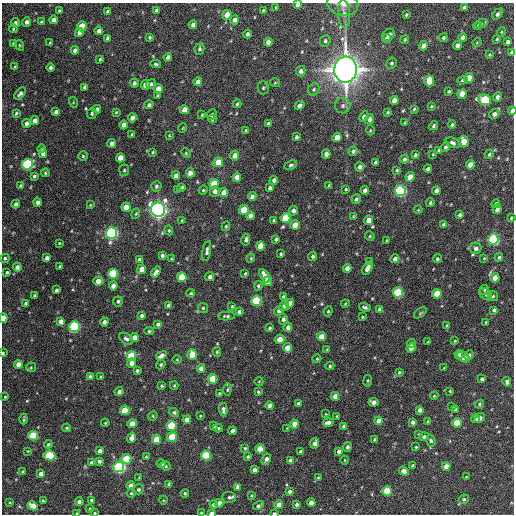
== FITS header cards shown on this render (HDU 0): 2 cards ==
NAXIS1  =                  512 / Axis length
NAXIS2  =                  512 / Axis length

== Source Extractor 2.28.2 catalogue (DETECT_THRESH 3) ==
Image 512 x 512 px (HDU 0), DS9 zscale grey, 1 PNG px = 1 image px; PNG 516 x 516 px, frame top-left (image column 1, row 512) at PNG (2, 3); each listed source drawn as its Kron ellipse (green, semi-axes under 4 px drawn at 4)
Background 1440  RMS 39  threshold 116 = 3 sigma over >= 5 px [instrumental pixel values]
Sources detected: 411; all 411 listed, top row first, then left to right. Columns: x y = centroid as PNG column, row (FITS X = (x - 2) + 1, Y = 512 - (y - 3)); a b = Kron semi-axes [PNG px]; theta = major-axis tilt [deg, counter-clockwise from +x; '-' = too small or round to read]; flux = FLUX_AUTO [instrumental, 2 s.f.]
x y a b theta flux
343 4 16 11 -10 1.8e+04
298 5 4 4 - 1.4e+04
276 7 4 2 - 1.8e+03
464 8 4 4 - 7.3e+03
156 10 4 3 - 5.6e+03
263 10 4 3 - 2.6e+03
59 11 3 3 - 4.0e+03
108 12 3 3 - 5.3e+03
344 14 14 6 -86 1.4e+04
498 14 6 4 50 7.2e+03
227 15 5 4 - 3.3e+04
406 15 4 3 - 3.2e+03
53 20 4 4 - 1.6e+04
234 20 4 4 - 1.1e+04
26 22 5 4 - 8.5e+03
41 22 4 3 - 3.4e+03
15 23 5 4 - 6.5e+03
481 24 6 4 19 4.5e+03
193 25 4 4 - 9.5e+03
82 26 5 4 - 5.7e+04
477 26 4 3 - 2.4e+03
13 29 4 3 - 2.8e+03
99 31 4 4 - 1.0e+04
79 32 4 4 - 1.4e+04
501 32 5 3 - 2.2e+03
247 34 4 3 - 6.2e+03
388 35 6 5 - 1.1e+04
150 37 3 3 - 3.3e+03
463 37 4 4 - 1.1e+04
107 38 4 3 - 4.2e+03
386 38 4 4 - 8.5e+03
443 38 4 4 - 4.1e+03
497 39 3 3 - 2.9e+03
405 40 5 4 - 3.2e+03
325 41 6 5 - 5.9e+03
268 42 4 4 - 1.4e+04
477 42 4 3 - 1.9e+03
508 42 4 4 - 8.9e+03
13 43 4 4 - 2.5e+03
50 43 3 3 - 3.4e+03
19 45 5 3 - 2.5e+03
457 45 4 4 - 1.1e+04
423 46 5 4 - 1.3e+04
199 49 5 5 - 5.5e+03
75 50 4 4 - 1.1e+04
512 52 4 3 - 5.3e+03
489 55 3 3 - 2.5e+03
168 57 4 4 - 8.7e+03
100 59 3 3 - 3.0e+03
392 63 6 5 - 4.9e+03
156 64 5 3 - 3.4e+03
15 67 4 3 - 3.1e+03
50 67 4 4 - 5.0e+03
345 70 13 11 88 3.0e+06
301 71 5 5 - 9.2e+03
469 78 5 4 - 4.9e+04
463 80 5 4 - 4.9e+03
198 81 4 4 - 1.1e+04
429 81 5 5 - 6.5e+04
134 83 4 4 - 6.6e+03
275 83 5 3 - 2.5e+03
151 84 5 4 - 4.9e+03
145 85 5 4 - 2.0e+04
84 87 4 3 - 4.3e+03
263 88 6 5 - 4.4e+03
158 89 5 4 - 2.0e+04
314 89 6 5 - 5.0e+03
449 91 3 3 - 3.4e+03
20 93 7 4 45 8.0e+03
462 94 5 4 - 2.9e+04
158 96 4 3 - 3.0e+03
497 97 4 4 - 1.2e+04
394 100 4 4 - 1.9e+04
485 100 6 5 - 1.8e+05
73 102 5 3 - 2.3e+03
237 104 4 3 - 3.2e+03
149 105 5 4 - 5.3e+03
299 105 5 4 - 7.8e+03
343 106 8 7 - 8.8e+03
431 106 3 3 - 2.7e+03
97 109 4 4 - 8.2e+03
414 109 3 2 - 2.6e+03
184 110 4 4 - 2.3e+04
512 111 4 3 - 1.6e+04
56 112 4 4 - 1.2e+04
116 112 4 3 - 2.7e+03
387 112 3 3 - 3.2e+03
16 113 4 3 - 3.2e+03
92 114 5 5 - 4.6e+03
494 114 5 5 - 1.1e+04
202 115 4 3 - 2.4e+03
212 115 5 4 - 4.5e+03
364 117 5 4 - 1.0e+04
132 118 4 4 - 1.8e+04
212 119 4 3 - 2.8e+03
369 119 5 4 - 8.9e+03
35 120 4 4 - 1.6e+04
26 123 4 4 - 9.3e+03
405 123 3 3 - 2.3e+03
268 124 4 4 - 6.5e+03
123 125 4 4 - 1.8e+04
452 125 4 3 - 4.2e+03
433 126 5 4 - 4.2e+03
183 128 5 3 - 1.9e+03
370 130 5 3 - 2.2e+03
246 131 4 3 - 3.9e+03
132 135 4 3 - 3.9e+03
169 136 4 3 - 2.3e+03
296 137 4 3 - 3.8e+03
337 137 5 4 - 3.3e+04
464 141 5 5 - 5.5e+04
112 143 4 4 - 9.8e+03
453 143 7 5 -28 6.4e+03
445 147 5 4 - 5.7e+03
41 149 4 4 - 3.3e+03
439 150 4 3 - 2.9e+03
353 151 5 4 - 5.7e+03
153 152 3 3 - 2.9e+03
43 153 5 4 - 1.4e+04
186 153 5 4 - 2.7e+03
326 154 4 4 - 1.3e+04
433 154 3 2 - 2.0e+03
489 154 5 4 - 4.8e+03
235 155 5 4 - 1.9e+04
415 155 3 3 - 4.3e+03
83 156 4 4 - 3.3e+03
120 158 4 4 - 2.8e+04
404 159 4 4 - 5.7e+03
218 162 5 4 - 3.8e+04
375 162 4 3 - 5.5e+03
27 164 5 5 - 2.8e+05
291 165 7 4 23 4.5e+03
470 165 5 4 - 2.6e+04
360 167 5 4 - 1.1e+04
428 169 4 3 - 6.2e+03
124 170 6 5 - 3.8e+03
397 170 4 3 - 3.7e+03
45 173 4 3 - 3.2e+03
190 173 4 4 - 2.2e+04
34 176 4 4 - 4.7e+03
176 176 4 4 - 1.2e+04
237 177 4 4 - 2.0e+04
410 177 5 4 - 3.2e+04
274 180 4 4 - 1.0e+04
214 184 5 4 - 4.6e+04
329 185 3 3 - 3.5e+03
21 186 4 3 - 5.2e+03
156 186 5 5 - 4.8e+03
182 187 4 3 - 3.9e+03
270 188 4 3 - 6.4e+03
346 189 3 3 - 2.4e+03
178 190 3 3 - 2.9e+03
203 190 5 4 - 3.1e+03
365 190 4 4 - 1.1e+04
215 191 5 5 - 1.1e+04
400 191 5 5 - 4.3e+05
436 191 4 4 - 1.1e+04
224 192 5 4 - 2.3e+04
252 197 4 4 - 1.3e+04
356 199 5 4 - 6.8e+03
38 202 4 4 - 8.8e+03
430 203 4 4 - 4.2e+03
16 204 4 4 - 7.7e+03
496 204 4 4 - 4.8e+03
90 205 4 4 - 2.0e+03
126 207 4 4 - 3.7e+04
497 209 5 4 - 9.5e+03
158 210 7 7 - 1.2e+06
244 210 5 5 - 7.8e+04
418 210 4 3 - 2.3e+03
293 211 5 4 - 1.1e+04
136 214 5 4 - 3.0e+03
460 215 4 3 - 4.9e+03
250 216 4 4 - 1.1e+04
353 216 3 2 - 1.8e+03
285 218 5 4 - 1.0e+05
511 218 3 3 - 2.7e+03
369 220 5 4 - 3.3e+04
182 221 4 3 - 2.8e+03
274 221 4 3 - 6.7e+03
295 225 5 4 - 3.3e+04
444 225 4 4 - 6.8e+03
226 226 5 3 - 3.5e+03
169 230 5 4 - 3.6e+03
111 233 6 5 - 5.7e+05
370 236 5 4 - 3.1e+03
276 239 4 3 - 4.6e+03
493 239 5 5 - 4.0e+05
246 240 6 4 79 6.5e+03
386 241 4 3 - 2.2e+03
59 243 3 2 - 2.4e+03
260 246 5 4 - 4.2e+04
476 248 6 5 - 1.0e+04
207 251 10 4 80 7.2e+03
281 254 3 3 - 3.4e+03
162 255 4 3 - 6.0e+03
313 256 4 4 - 5.2e+03
499 257 4 4 - 4.5e+03
5 258 5 4 - 4.2e+03
47 258 4 3 - 7.7e+03
251 258 4 3 - 2.5e+03
484 258 3 2 - 1.9e+03
171 259 3 2 - 2.4e+03
395 259 4 4 - 1.0e+04
437 259 4 4 - 3.7e+03
139 260 3 3 - 7.2e+03
370 262 3 2 - 3.2e+03
60 266 3 3 - 4.7e+03
17 267 4 4 - 1.1e+04
347 268 4 4 - 1.4e+04
367 268 7 4 61 1.6e+04
142 269 4 4 - 2.5e+04
7 272 3 3 - 3.9e+03
156 272 6 4 52 1.3e+04
113 274 5 5 - 1.6e+05
245 274 4 3 - 2.9e+03
265 276 7 4 -60 2.2e+04
182 277 5 4 - 7.7e+04
210 277 4 4 - 8.9e+03
495 278 4 4 - 3.2e+04
98 281 5 4 - 2.5e+04
268 281 5 4 - 4.8e+04
113 286 4 4 - 1.6e+04
258 286 5 4 - 4.0e+03
56 290 3 3 - 5.0e+03
484 290 5 3 - 3.0e+03
398 292 5 5 - 1.9e+05
191 293 4 3 - 3.0e+03
437 294 5 4 - 4.9e+04
486 294 7 5 -42 4.4e+03
35 295 3 3 - 2.9e+03
493 296 5 5 - 4.0e+03
283 297 4 3 - 4.9e+03
118 301 5 5 - 5.1e+03
256 301 5 5 - 2.0e+05
26 303 4 3 - 6.0e+03
290 303 4 4 - 2.1e+04
345 304 4 3 - 2.5e+03
168 305 4 3 - 6.7e+03
232 306 3 2 - 2.8e+03
284 306 5 4 - 7.8e+03
365 307 6 4 -15 5.4e+03
203 308 5 5 - 3.5e+03
380 309 4 4 - 8.5e+03
494 310 4 4 - 6.1e+03
279 311 5 4 - 6.9e+03
328 311 5 4 - 3.0e+03
239 312 4 4 - 6.8e+03
420 313 7 3 37 3.1e+03
142 316 3 3 - 5.5e+03
226 316 8 3 2 5.6e+03
363 317 3 2 - 2.1e+03
3 318 4 3 - 2.9e+04
283 319 5 4 - 6.8e+03
61 321 4 4 - 1.3e+04
104 322 4 4 - 1.2e+04
486 322 4 2 - 2.0e+03
158 324 4 4 - 5.9e+03
447 325 4 3 - 2.6e+03
74 327 5 5 - 3.0e+05
288 327 5 4 - 1.3e+04
270 328 4 4 - 3.9e+03
149 331 5 4 - 3.6e+03
134 337 4 4 - 2.1e+04
322 337 4 4 - 3.3e+04
126 339 8 5 -37 8.0e+03
280 339 5 4 - 3.9e+04
455 341 3 2 - 2.2e+03
428 342 3 3 - 2.6e+03
411 344 4 4 - 7.4e+03
287 348 4 4 - 3.5e+04
411 348 5 4 - 2.2e+04
327 349 3 3 - 2.3e+03
217 352 5 4 - 3.4e+03
3 353 4 3 - 4.0e+03
459 354 4 4 - 1.6e+04
192 355 5 4 - 5.4e+04
469 355 5 4 - 6.8e+03
131 356 5 4 - 1.1e+05
161 356 6 4 31 1.4e+04
463 357 6 4 -33 2.3e+04
317 359 4 4 - 2.9e+03
177 360 5 3 - 2.3e+03
131 363 5 4 - 1.9e+04
18 364 4 4 - 2.0e+04
161 364 5 4 - 3.9e+03
330 366 4 4 - 3.1e+03
31 367 5 4 - 3.2e+03
201 368 4 4 - 1.5e+04
444 368 3 3 - 1.7e+03
137 371 3 3 - 4.9e+03
399 372 4 3 - 3.1e+03
90 377 4 4 - 7.7e+03
101 377 3 3 - 4.0e+03
212 379 5 5 - 8.8e+04
482 379 4 4 - 8.5e+03
259 381 4 3 - 1.8e+03
368 381 6 3 82 3.1e+03
507 382 5 3 - 6.5e+03
162 386 4 3 - 3.1e+03
174 386 4 4 - 2.8e+03
227 390 6 4 82 3.7e+03
119 391 4 4 - 8.0e+03
450 391 3 3 - 2.4e+03
258 392 4 3 - 3.1e+03
219 393 3 2 - 2.1e+03
335 396 4 4 - 1.6e+04
434 396 4 4 - 2.6e+03
5 397 3 3 - 2.6e+03
373 402 5 4 - 1.2e+04
298 403 4 3 - 4.9e+03
479 404 5 4 - 3.5e+03
270 405 4 4 - 1.1e+04
452 407 4 2 - 2.0e+03
223 409 7 4 -86 9.5e+03
455 409 3 3 - 3.6e+03
125 410 5 4 - 7.3e+04
419 410 4 4 - 1.0e+04
174 413 5 4 - 6.1e+03
326 414 3 2 - 1.5e+03
153 416 5 4 - 3.2e+03
200 416 3 2 - 2.0e+03
337 416 3 3 - 2.0e+03
480 418 6 4 35 1.2e+04
24 419 5 2 - 3.9e+03
476 419 4 3 - 6.3e+03
187 420 4 4 - 2.0e+04
378 421 4 4 - 1.9e+04
428 421 3 3 - 2.2e+03
328 422 5 4 - 1.2e+04
413 422 4 4 - 7.7e+03
105 423 4 3 - 2.8e+03
457 423 4 4 - 5.4e+04
132 424 4 4 - 3.1e+04
294 424 4 4 - 2.6e+04
172 426 5 5 - 1.4e+05
214 426 4 4 - 4.6e+03
344 426 4 4 - 7.3e+03
67 428 4 3 - 3.2e+03
218 428 5 4 - 4.0e+03
287 428 3 3 - 1.9e+03
233 431 4 4 - 1.4e+04
419 434 3 3 - 2.3e+03
33 436 5 4 - 1.1e+05
172 437 5 5 - 8.7e+04
424 437 4 4 - 5.4e+03
131 438 5 4 - 1.7e+04
156 439 4 4 - 5.3e+04
375 439 3 3 - 4.1e+03
431 441 6 4 -73 4.7e+03
315 443 5 4 - 1.4e+04
48 444 4 4 - 3.3e+03
347 447 5 4 - 7.0e+03
416 447 3 3 - 2.3e+03
245 448 4 4 - 3.4e+03
260 449 4 4 - 4.1e+04
28 451 3 3 - 2.0e+03
100 451 4 4 - 1.3e+04
339 451 4 4 - 8.2e+03
301 452 4 3 - 7.8e+03
49 455 6 5 - 1.5e+05
206 455 5 5 - 1.5e+05
146 457 4 3 - 3.3e+03
248 457 3 3 - 3.9e+03
126 459 5 5 - 8.1e+04
266 459 6 3 60 1.1e+04
291 460 4 4 - 1.0e+04
345 460 4 3 - 2.0e+03
99 461 4 3 - 7.0e+03
91 462 3 3 - 4.2e+03
161 464 4 4 - 7.7e+03
413 465 3 3 - 3.8e+03
166 466 5 4 - 4.6e+03
446 466 4 4 - 2.3e+04
119 467 5 5 - 5.2e+05
255 470 4 4 - 1.1e+04
23 471 4 4 - 3.5e+03
404 471 5 4 - 1.9e+04
41 474 4 4 - 1.6e+04
139 477 4 4 - 2.3e+03
318 477 4 3 - 2.5e+03
466 477 3 3 - 2.3e+03
169 484 4 3 - 5.3e+03
131 486 4 4 - 2.1e+04
237 487 4 4 - 9.8e+03
138 489 5 5 - 4.3e+03
289 491 4 4 - 8.0e+03
387 491 5 4 - 7.7e+04
131 493 4 4 - 3.9e+03
185 493 4 4 - 3.6e+03
251 495 3 2 - 2.6e+03
229 497 6 5 - 6.6e+03
464 499 5 4 - 5.0e+03
91 500 3 3 - 3.8e+03
163 500 4 3 - 2.1e+03
43 501 4 3 - 2.6e+03
10 502 4 3 - 2.3e+03
79 502 4 4 - 8.0e+03
219 503 4 4 - 1.6e+04
311 503 4 4 - 2.0e+04
214 504 4 4 - 9.9e+03
279 504 4 4 - 2.4e+04
297 504 4 3 - 5.7e+03
258 505 6 3 31 6.5e+03
33 506 5 4 - 4.3e+04
90 509 4 3 - 2.4e+03
77 513 4 3 - 2.3e+03
94 513 3 3 - 2.5e+03
201 513 3 3 - 2.6e+03
211 513 4 3 - 9.5e+03
274 513 3 2 - 3.6e+03
At the frame edge (FLAGS 8, measured only in part): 11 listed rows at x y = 343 4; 298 5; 512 52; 512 111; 3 318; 3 353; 77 513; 94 513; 201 513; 211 513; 274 513